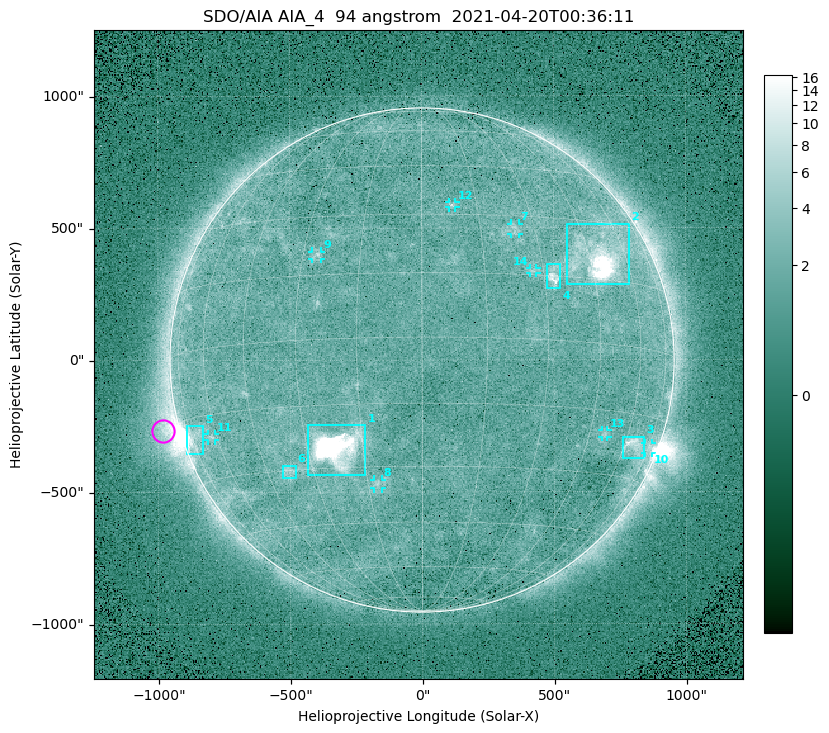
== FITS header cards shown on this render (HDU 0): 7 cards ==
TELESCOP= 'SDO/AIA '
INSTRUME= 'AIA_4   '
WAVELNTH=                   94
WAVEUNIT= 'angstrom'
DATE-OBS= '2021-04-20T00:36:11.12'
CTYPE1  = 'HPLN-TAN'
CTYPE2  = 'HPLT-TAN'

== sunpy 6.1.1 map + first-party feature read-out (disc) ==
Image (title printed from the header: SDO/AIA AIA_4  94 angstrom  2021-04-20T00:36:11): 512 x 512 px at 4.8 arcsec/px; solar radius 955 arcsec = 199 px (full disc in frame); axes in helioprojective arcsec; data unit not stated in the header (colour bar unlabelled)
Orientation: roll -0.138 deg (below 1 deg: not rotated)
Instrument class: DISC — disc imager (sunpy class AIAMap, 94 A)
Bright regions (active regions / flare kernels): reference = the median radial profile (limb darkening/brightening removed); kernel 5 px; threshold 5 sigma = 2.35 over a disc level ~1.72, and >= 1.15x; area >= 9 px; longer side >= 5 px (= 24 arcsec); searched inside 0.97 R_sun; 14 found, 14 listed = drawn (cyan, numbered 1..; 8 of them under ~33 arcsec drawn as corner ticks so the feature stays visible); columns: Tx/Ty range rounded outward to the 10 arcsec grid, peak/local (2 s.f.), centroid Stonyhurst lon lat
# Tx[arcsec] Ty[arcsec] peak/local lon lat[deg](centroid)
1 -430..-210 -440..-240 353 -22 -25
2 550..790 280..520 30 +48 +20
3 760..840 -380..-290 4.8 +65 -22
4 470..530 270..360 5.8 +33 +15
5 -900..-830 -360..-250 7.2 -72 -19
6 -530..-480 -450..-400 3.1 -38 -30
7 340..370 470..520 2.8 +24 +26
8 -180..-150 -490..-450 3.1 -12 -34
9 -420..-380 380..410 3 -26 +20
10 840..870 -360..-310 2.7 +75 -22
11 -810..-780 -300..-280 2.8 -63 -20
12 100..130 580..600 3.1 +8 +33
13 680..700 -290..-260 2.7 +51 -20
14 410..440 330..350 2.6 +27 +16
Off-limb structures (1.02-1.3 R_sun): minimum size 50 px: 6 found; the strongest spans PA ~90..115 deg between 1.02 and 1.21 R_sun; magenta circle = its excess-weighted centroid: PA ~105 deg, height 1.06 R_sun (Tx ~-980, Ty ~-270 arcsec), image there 4.6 x the reference